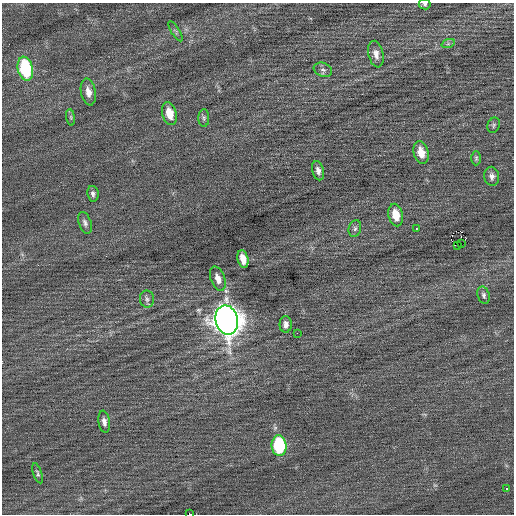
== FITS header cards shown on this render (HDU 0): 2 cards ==
NAXIS1  =                  512 / Axis length
NAXIS2  =                  512 / Axis length

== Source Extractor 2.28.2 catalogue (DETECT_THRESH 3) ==
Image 512 x 512 px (HDU 0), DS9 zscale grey, 1 PNG px = 1 image px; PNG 516 x 516 px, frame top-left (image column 1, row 512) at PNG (2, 3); each listed source drawn as its Kron ellipse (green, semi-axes under 4 px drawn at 4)
Background 0.0403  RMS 0.69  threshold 2.06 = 3 sigma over >= 5 px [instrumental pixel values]
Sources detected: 34; all 34 listed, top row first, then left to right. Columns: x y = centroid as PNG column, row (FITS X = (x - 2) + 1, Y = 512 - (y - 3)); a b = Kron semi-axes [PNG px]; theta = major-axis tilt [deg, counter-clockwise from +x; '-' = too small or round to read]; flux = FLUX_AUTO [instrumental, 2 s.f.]
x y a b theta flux
425 4 6 5 - 83
175 31 11 4 -58 94
448 44 7 4 19 88
376 54 13 7 -77 300
25 69 12 7 -78 4100
323 70 9 7 -20 160
88 92 13 7 -79 370
169 113 12 7 -75 730
71 117 8 4 -82 76
204 118 9 5 -89 110
494 125 8 6 68 90
421 153 11 7 -76 610
476 158 7 4 89 81
318 171 10 6 -76 200
492 176 9 7 -83 190
93 194 8 5 -79 140
396 215 11 7 -77 780
85 223 11 6 -70 170
355 228 8 6 74 130
416 228 3 2 - 80
461 244 2 2 - 53
457 245 3 2 - 38
243 259 9 5 -77 440
218 279 13 7 -69 360
484 295 9 6 -74 120
147 299 8 7 - 150
227 320 15 11 -76 62000
286 324 8 6 89 200
297 333 2 2 - 180
104 422 11 6 -80 200
279 446 10 7 -84 4100
38 473 10 4 -72 93
506 488 3 2 - 68
190 514 4 2 - 9100
At the frame edge (FLAGS 8, measured only in part): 2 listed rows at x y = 425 4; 190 514